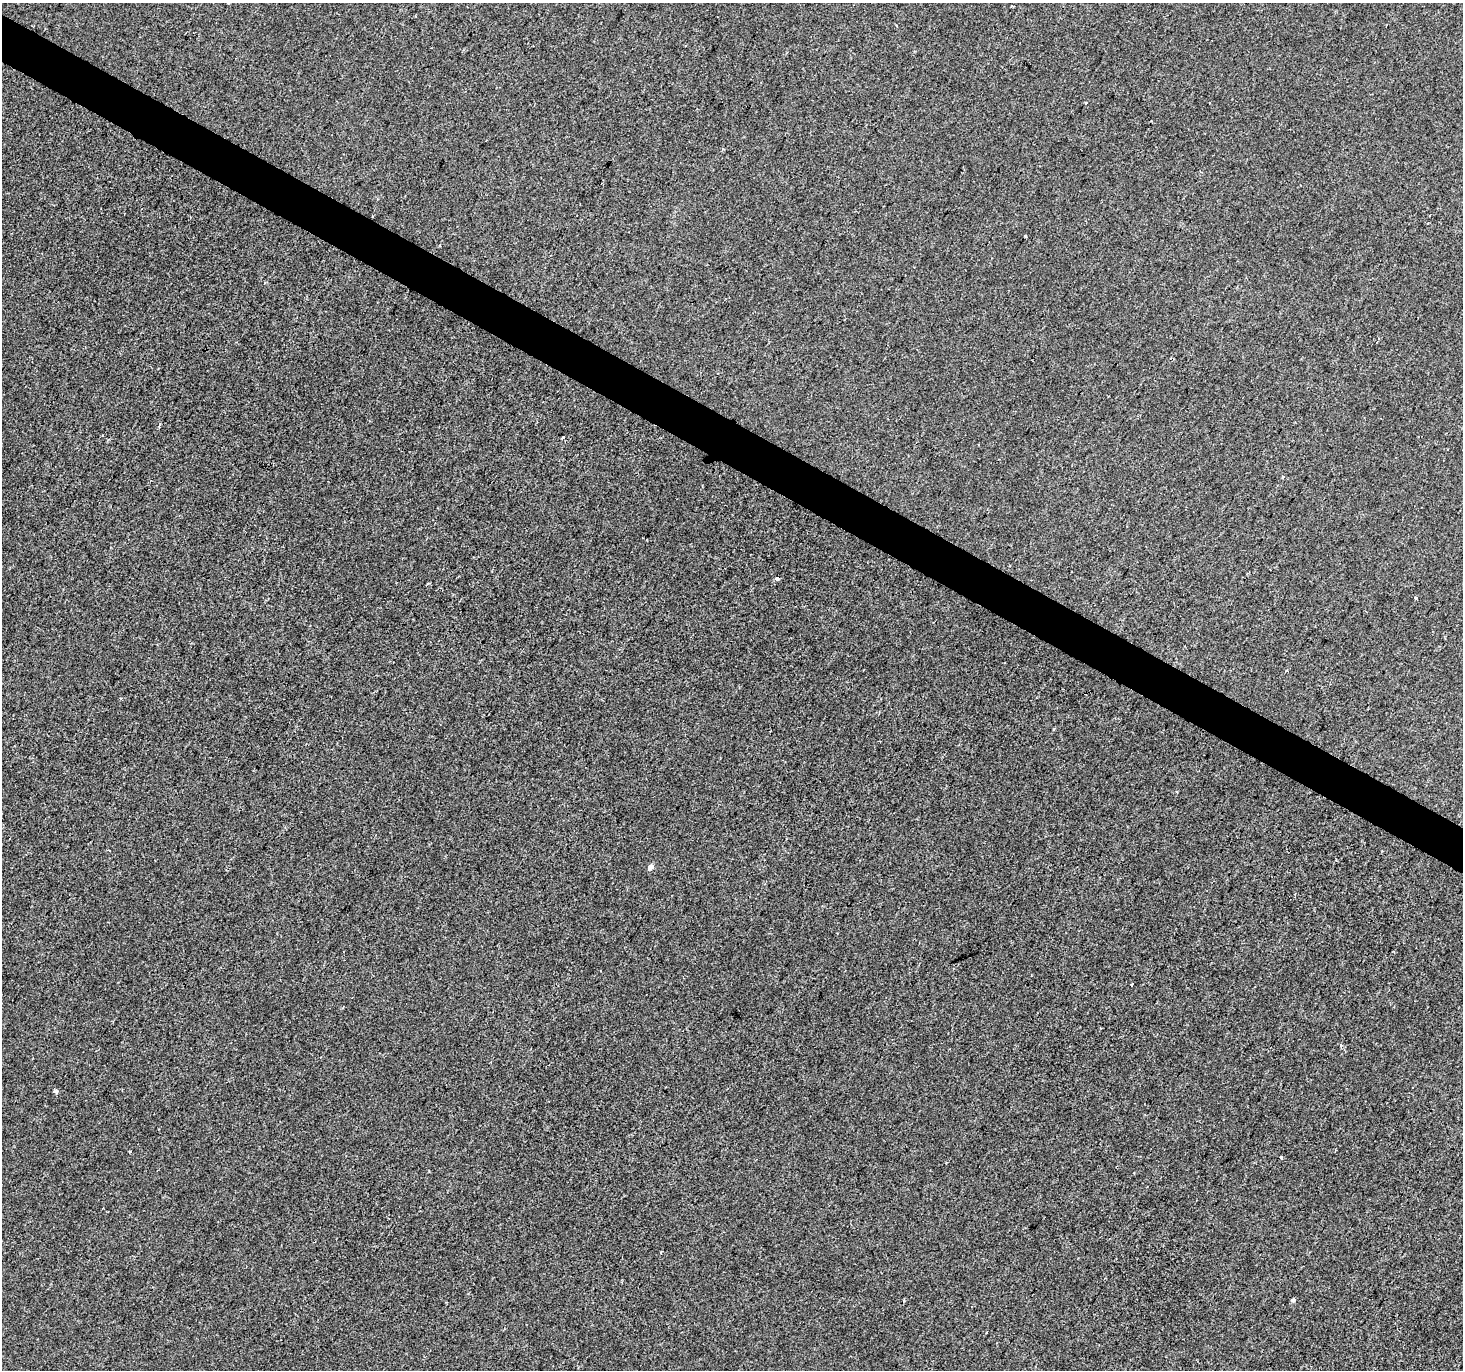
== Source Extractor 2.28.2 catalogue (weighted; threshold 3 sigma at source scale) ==
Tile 11 of 4 x 4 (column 3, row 3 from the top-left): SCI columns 2927-4387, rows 1629-2996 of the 5847 x 5926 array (HDU 1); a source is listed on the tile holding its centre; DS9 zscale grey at full resolution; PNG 1465 x 1372 px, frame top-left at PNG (2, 3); no overlay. Shown black and unused: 3% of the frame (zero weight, under 2 of 3 exposures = <1% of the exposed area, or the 3 px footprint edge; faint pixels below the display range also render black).
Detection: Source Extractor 2.28.2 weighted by HDU 2 'WHT'; one run over the whole footprint, this tile lists its part. Background -6.75e-04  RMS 0.0041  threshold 0.0187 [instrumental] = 3 sigma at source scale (4.5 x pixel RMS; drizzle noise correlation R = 1.50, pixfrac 1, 0.0396/0.0396 arcsec/px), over >= 5 px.
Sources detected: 13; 1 cosmic-ray / hot-pixel residue — not listed; the other 12 listed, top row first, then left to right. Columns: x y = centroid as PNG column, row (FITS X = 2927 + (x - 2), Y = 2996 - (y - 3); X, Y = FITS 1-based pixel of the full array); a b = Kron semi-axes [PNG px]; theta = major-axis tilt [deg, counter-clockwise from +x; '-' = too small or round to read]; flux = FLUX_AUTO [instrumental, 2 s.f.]
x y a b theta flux
1012 6 3 3 - 0.51
1025 235 3 3 - 0.46
563 437 3 2 - 0.28
1283 477 3 3 - 0.64
777 578 3 3 - 7.3
1416 598 3 3 - 0.62
1054 729 5 3 - 0.4
650 867 5 5 - 2.2
1131 985 3 2 - 0.71
56 1091 3 3 - 4.5
1281 1158 3 3 - 0.75
1292 1300 4 3 - 1.4